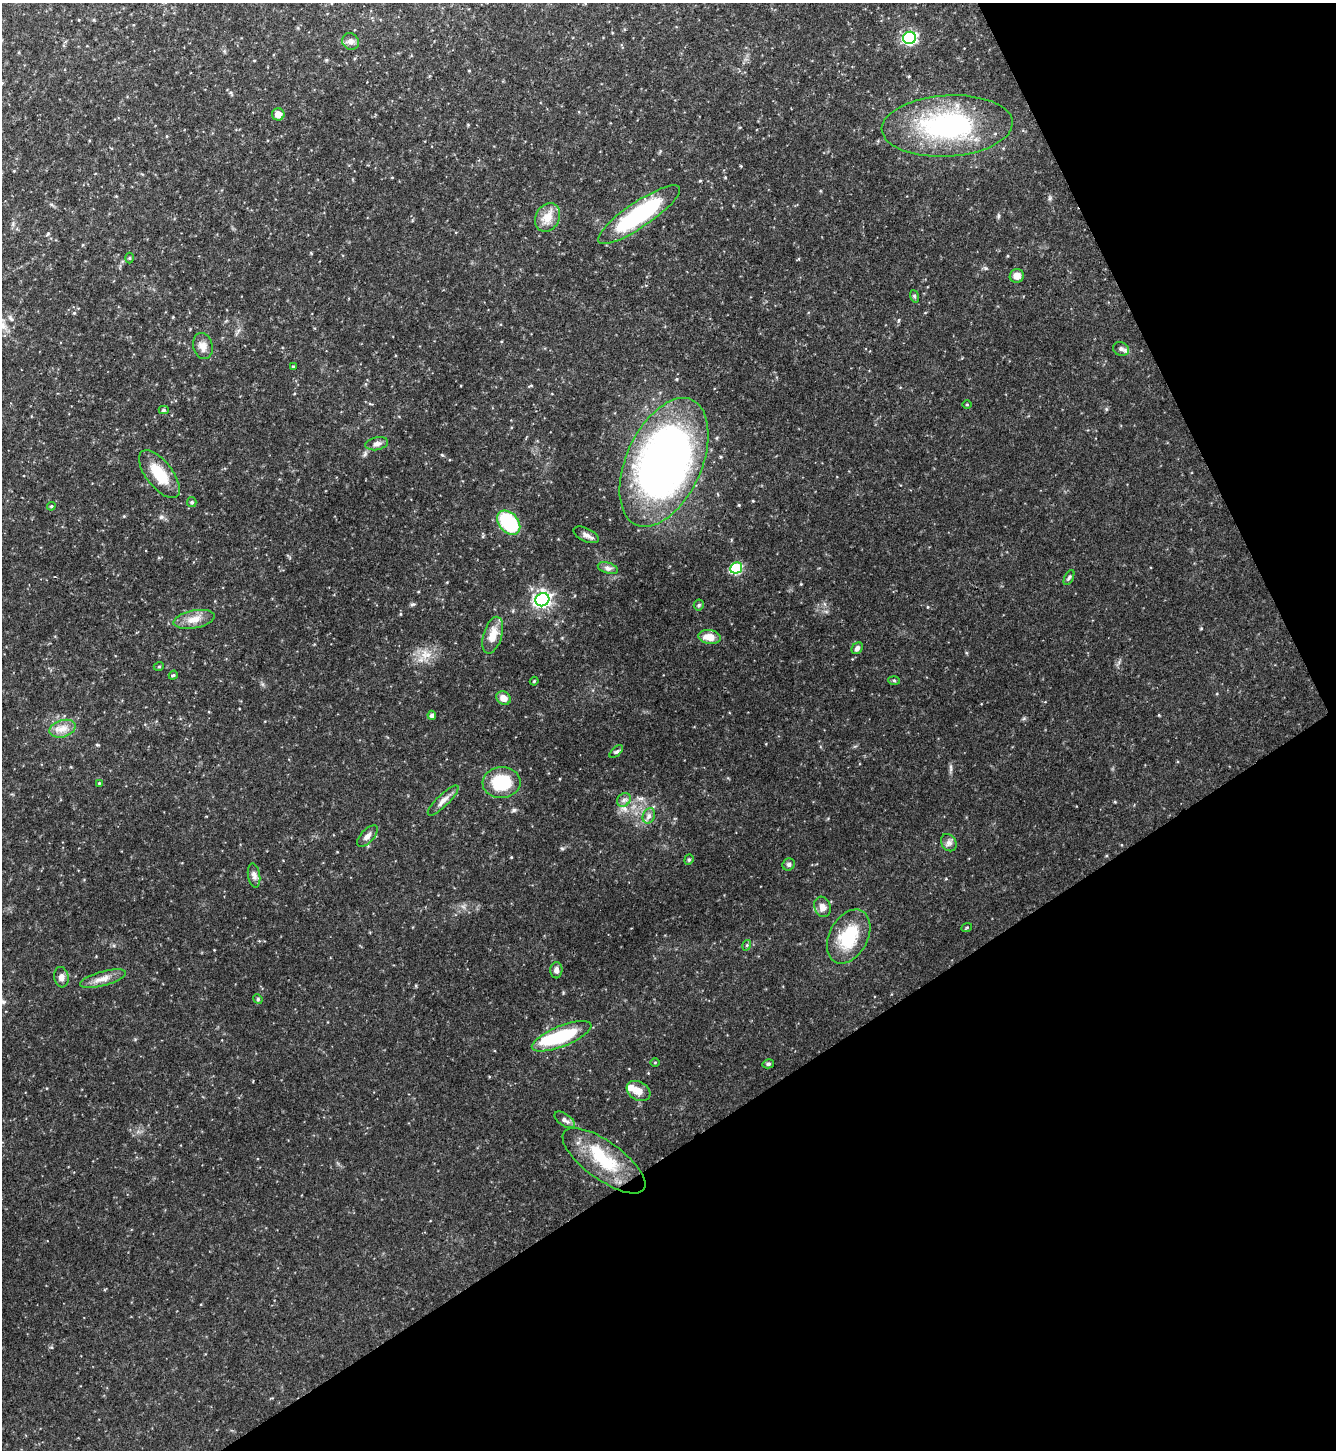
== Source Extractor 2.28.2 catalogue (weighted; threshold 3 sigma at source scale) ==
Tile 12 of 4 x 4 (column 4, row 3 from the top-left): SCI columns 4160-5493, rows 1449-2896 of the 5786 x 5793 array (HDU 1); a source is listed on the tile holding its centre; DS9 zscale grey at full resolution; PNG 1338 x 1452 px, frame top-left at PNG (2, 3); each listed source drawn as its Kron ellipse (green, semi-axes under 4 px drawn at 4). Shown black and unused: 28% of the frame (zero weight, under 2 of 3 exposures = <1% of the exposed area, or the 3 px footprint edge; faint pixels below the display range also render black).
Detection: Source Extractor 2.28.2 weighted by HDU 2 'WHT'; one run over the whole footprint, this tile lists its part. Background 0.0913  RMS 0.0067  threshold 0.0301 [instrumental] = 3 sigma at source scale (4.5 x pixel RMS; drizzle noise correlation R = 1.50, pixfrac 1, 0.05/0.05 arcsec/px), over >= 5 px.
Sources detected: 64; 1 inside a brighter object's white glare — neither listed nor drawn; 1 inside a brighter listed object's ellipse — not listed separately; the other 62 listed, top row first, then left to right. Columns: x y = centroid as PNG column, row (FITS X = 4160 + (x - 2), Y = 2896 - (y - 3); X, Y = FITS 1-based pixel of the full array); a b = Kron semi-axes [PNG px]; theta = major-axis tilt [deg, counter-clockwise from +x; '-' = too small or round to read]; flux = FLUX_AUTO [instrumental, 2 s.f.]
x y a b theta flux
910 38 6 6 - 82
351 41 9 8 - 2.4
278 114 6 6 - 5.2
947 126 65 30 3 91
639 215 49 12 34 63
548 217 15 12 60 7.4
129 258 5 3 - 0.63
1017 276 7 7 - 4.3
914 296 6 4 -71 0.77
203 346 13 9 -76 4.2
1121 349 8 6 -26 1.8
293 367 4 3 - 0.63
967 405 5 3 - 0.53
164 410 5 4 - 1.1
377 444 11 6 11 2.6
664 462 68 37 66 330
159 474 28 13 -52 16
192 502 5 4 - 0.82
51 506 4 4 - 0.76
509 523 13 9 -48 37
586 535 14 6 -25 2.6
608 568 10 5 -18 2
736 568 6 5 - 40
1069 577 8 4 62 1.1
542 600 7 6 - 170
699 605 5 5 - 0.91
194 619 21 9 10 6.8
493 635 19 9 73 8.2
709 637 11 7 -7 7.1
857 648 6 5 - 2
159 666 5 3 - 0.59
173 675 5 4 - 0.76
894 680 6 4 -2 0.72
534 681 4 3 - 0.7
503 698 7 6 - 5
432 715 4 4 - 1.6
63 729 13 8 17 5.3
616 751 8 4 41 1.2
99 783 4 3 - 0.57
501 783 19 15 4 25
624 800 7 6 - 2
443 801 21 6 45 3.8
649 816 8 6 69 2.2
367 836 13 6 47 3
949 843 9 7 -58 2.2
689 860 5 4 - 0.92
789 864 6 5 - 1.3
254 875 12 6 -81 2.5
822 907 10 8 -72 3.6
967 927 5 3 - 0.59
849 937 29 19 61 26
747 945 5 3 - 0.72
556 970 8 6 89 2.4
61 977 10 7 -81 2.6
103 979 23 7 15 5.3
258 999 5 4 - 0.73
562 1036 32 10 22 36
655 1062 4 3 - 0.48
768 1064 6 4 14 1
639 1091 12 9 -30 4.9
565 1120 12 6 -34 2.3
604 1161 49 19 -36 32
Unlisted compact peaks at least as high as the median listed source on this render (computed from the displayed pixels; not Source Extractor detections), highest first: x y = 514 810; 161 517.